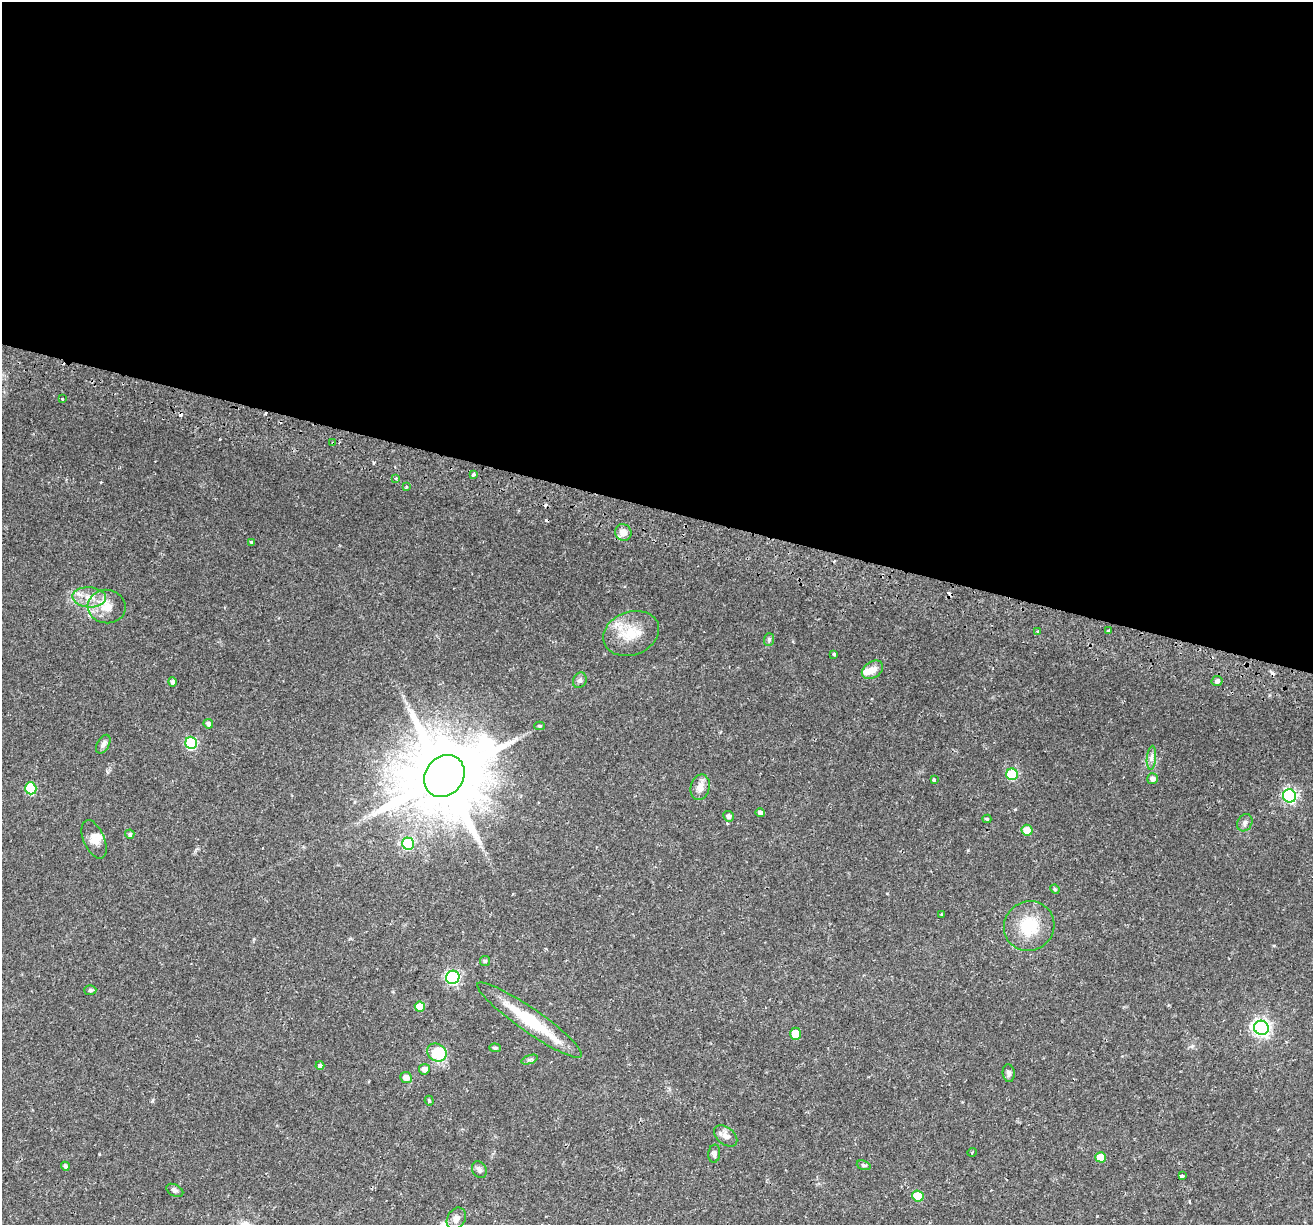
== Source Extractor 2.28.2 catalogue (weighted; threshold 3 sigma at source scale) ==
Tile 3 of 4 x 4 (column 3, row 1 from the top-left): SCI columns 2699-4009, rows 4025-5247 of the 5386 x 5541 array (HDU 1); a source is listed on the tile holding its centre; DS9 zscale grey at full resolution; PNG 1315 x 1227 px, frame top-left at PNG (2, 2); each listed source drawn as its Kron ellipse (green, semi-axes under 4 px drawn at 4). Shown black and unused: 41% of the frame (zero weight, under 2 of 3 exposures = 5% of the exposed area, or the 3 px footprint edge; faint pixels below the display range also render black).
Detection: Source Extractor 2.28.2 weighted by HDU 2 'WHT'; one run over the whole footprint, this tile lists its part. Background 0.0387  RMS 0.0035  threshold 0.0159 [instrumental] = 3 sigma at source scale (4.5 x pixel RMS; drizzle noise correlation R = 1.50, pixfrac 1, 0.0396/0.0396 arcsec/px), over >= 5 px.
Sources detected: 78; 1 inside a brighter object's white glare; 8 cosmic-ray / hot-pixel residue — neither listed nor drawn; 2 inside a brighter listed object's ellipse — not listed separately; the other 67 listed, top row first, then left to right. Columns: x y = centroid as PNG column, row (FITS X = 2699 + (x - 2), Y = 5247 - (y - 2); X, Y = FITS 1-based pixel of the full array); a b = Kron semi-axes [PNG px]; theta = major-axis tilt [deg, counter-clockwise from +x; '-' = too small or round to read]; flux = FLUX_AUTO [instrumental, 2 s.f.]
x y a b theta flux
62 398 3 3 - 0.75
333 443 3 2 - 0.34
473 474 4 3 - 3
396 478 4 3 - 0.41
406 487 4 2 - 0.32
623 532 8 8 - 2.9
251 542 4 4 - 0.64
89 597 17 10 -4 4.5
107 607 19 17 -5 5.9
1108 631 3 3 - 0.87
1038 632 3 3 - 0.74
631 633 29 21 20 9.9
769 639 6 5 - 0.63
834 654 3 3 - 0.35
872 670 11 8 33 3.2
580 680 8 6 62 0.94
1217 681 5 5 - 1.1
173 682 5 4 - 0.97
208 724 5 4 - 1
540 726 5 4 - 0.48
191 743 6 6 - 31
103 744 10 6 60 1.3
1151 758 12 4 85 1.4
1012 774 6 5 - 23
444 776 22 19 51 4500
934 779 3 3 - 1.3
1152 779 5 5 - 1.6
700 787 13 9 76 2.9
31 788 6 5 - 23
1289 796 7 6 - 65
760 812 5 4 - 1.1
728 816 5 5 - 1.3
987 819 4 4 - 0.47
1245 823 9 7 61 1.2
1027 830 5 5 - 4.6
130 834 4 4 - 0.71
94 839 20 10 -66 3.4
408 844 6 6 - 26
1055 889 5 4 - 0.41
942 915 3 2 - 0.32
1029 926 25 24 - 13
485 961 5 5 - 0.59
453 977 7 6 - 64
90 990 6 5 - 0.58
420 1007 5 5 - 5.5
530 1020 63 11 -35 19
1261 1028 7 7 - 120
796 1034 6 5 - 7.7
495 1048 5 4 - 0.68
437 1052 10 8 -30 11
530 1060 9 4 19 0.71
320 1065 4 4 - 0.7
424 1069 5 5 - 1.9
1009 1073 9 6 -84 1.1
406 1078 6 5 - 2.8
429 1101 5 4 - 0.47
726 1136 13 8 -39 2.2
972 1152 5 3 - 0.32
714 1154 9 6 85 0.92
1101 1157 5 5 - 6.3
864 1165 7 4 -19 0.58
65 1166 4 4 - 0.75
479 1170 9 7 -59 1.1
1182 1176 3 3 - 3.4
175 1190 9 5 -28 0.86
918 1196 6 5 - 12
456 1218 11 9 60 1.9
Overlapping masked pixels (flux is a lower limit): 1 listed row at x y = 333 443